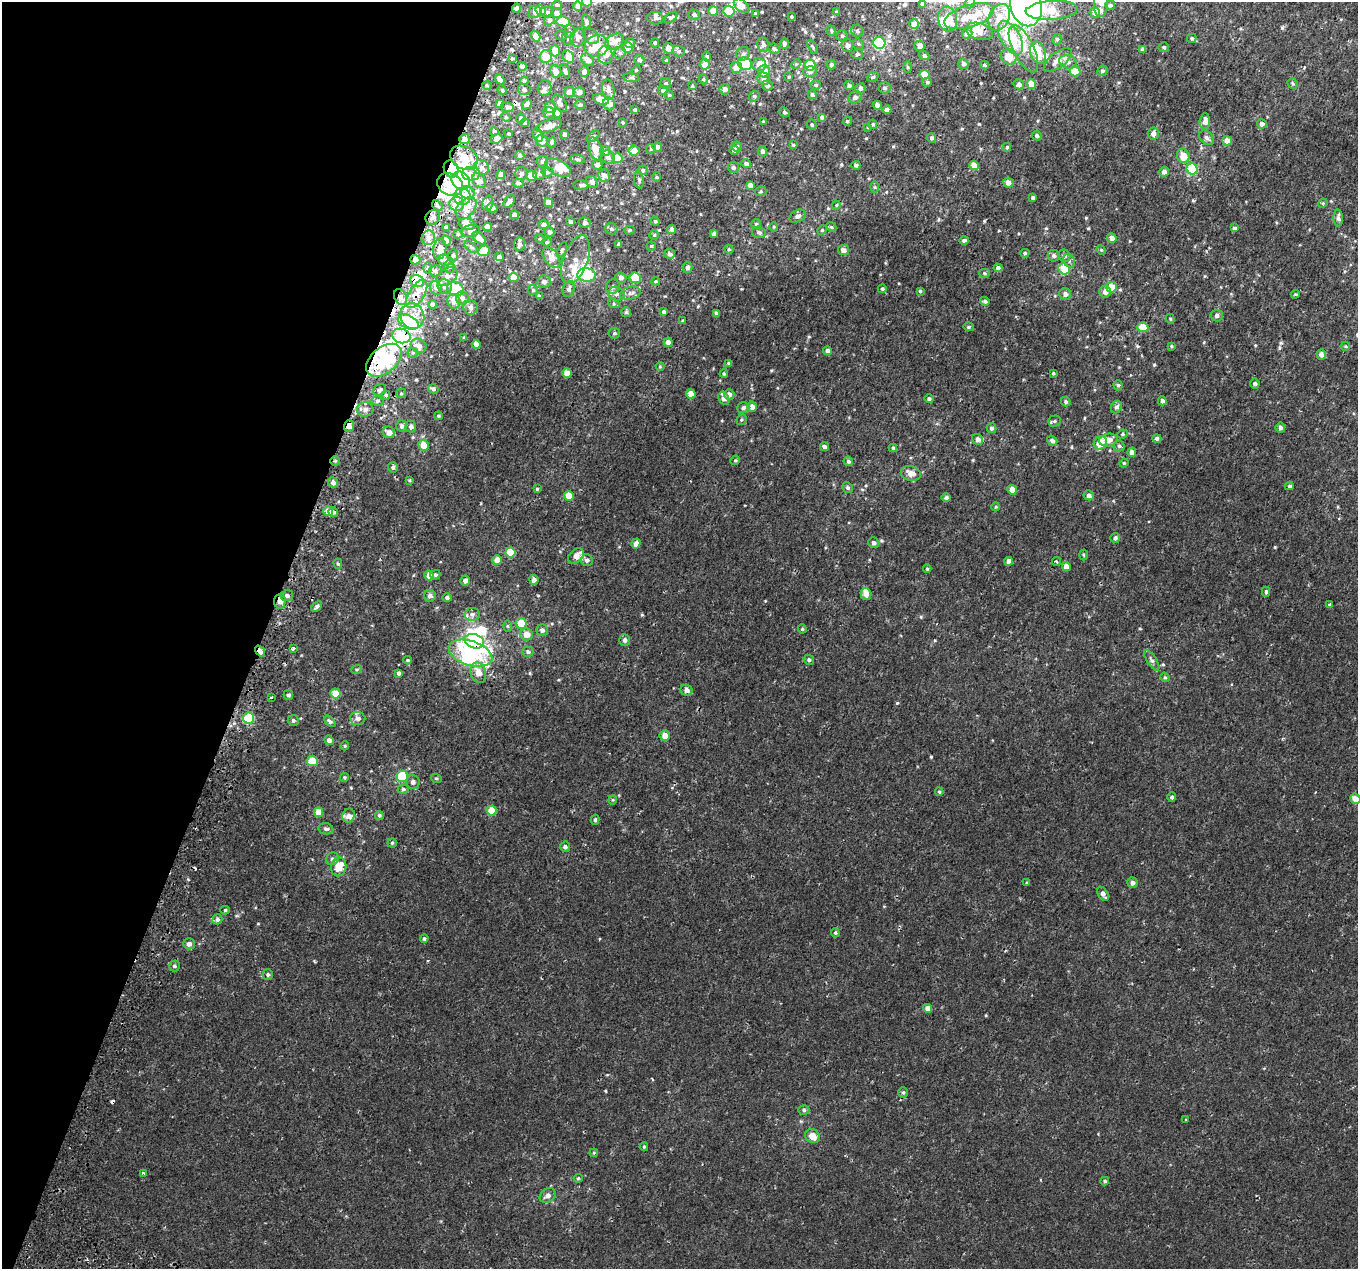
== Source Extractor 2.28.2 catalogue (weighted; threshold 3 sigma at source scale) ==
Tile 9 of 4 x 4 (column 1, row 3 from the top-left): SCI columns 58-1413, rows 1572-2838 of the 5544 x 5737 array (HDU 1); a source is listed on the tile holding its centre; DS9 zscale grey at full resolution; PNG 1360 x 1271 px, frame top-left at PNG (2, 2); each listed source drawn as its Kron ellipse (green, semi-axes under 4 px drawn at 4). Shown black and unused: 19% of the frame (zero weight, under 2 of 3 exposures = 5% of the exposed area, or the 3 px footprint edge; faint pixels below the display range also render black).
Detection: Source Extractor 2.28.2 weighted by HDU 2 'WHT'; one run over the whole footprint, this tile lists its part. Background 5.62e-04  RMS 0.0017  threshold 0.00757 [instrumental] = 3 sigma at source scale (4.5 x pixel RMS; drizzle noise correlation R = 1.50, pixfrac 1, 0.0396/0.0396 arcsec/px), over >= 5 px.
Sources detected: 612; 27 inside a brighter object's white glare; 7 cosmic-ray / hot-pixel residue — neither listed nor drawn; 44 inside a brighter listed object's ellipse — not listed separately; of the other 534, all 500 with FLUX_AUTO >= 0.152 (the completeness limit of this list) listed and drawn (34 fainter detections not listed), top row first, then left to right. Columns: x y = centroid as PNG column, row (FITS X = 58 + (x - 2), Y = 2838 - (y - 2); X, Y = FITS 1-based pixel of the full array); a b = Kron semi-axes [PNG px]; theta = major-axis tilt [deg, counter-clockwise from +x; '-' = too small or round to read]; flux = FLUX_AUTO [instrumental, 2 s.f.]
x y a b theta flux
587 2 5 4 - 1.5
970 3 6 5 - 0.27
1101 3 14 7 85 1.3
923 4 4 4 - 0.56
557 5 5 4 - 0.41
1026 5 21 15 -76 31
1110 5 5 4 - 0.27
578 6 5 4 - 0.9
741 6 9 5 -42 1.5
516 8 4 3 - 0.32
541 10 5 5 - 3
1052 10 26 9 4 2.7
713 11 5 4 - 1.8
729 11 6 5 - 2.5
535 12 7 6 - 0.66
547 12 7 5 -12 0.37
837 12 3 3 - 0.23
556 13 5 5 - 0.51
1095 13 5 4 - 1.1
756 14 3 3 - 0.2
694 15 6 5 - 0.39
969 16 26 11 17 2.9
671 17 7 4 32 0.26
792 17 3 3 - 0.19
999 17 14 10 63 2
655 18 8 6 -13 0.41
948 19 12 9 -79 3
549 20 6 5 - 0.32
563 21 6 5 - 2.8
586 22 7 4 -79 0.3
914 24 5 5 - 1.4
831 31 5 4 - 0.23
857 31 6 6 - 0.33
979 31 14 8 -15 1.5
570 32 6 5 - 0.29
967 33 5 5 - 0.68
561 35 6 5 - 0.25
535 36 5 4 - 1.1
591 36 9 7 -42 0.44
842 36 6 5 - 0.31
578 37 9 7 70 0.52
1011 38 18 9 -60 7.6
1192 38 5 4 - 0.25
568 39 6 5 - 0.39
1057 39 5 4 - 0.31
615 42 10 7 33 1.7
630 43 5 4 - 0.29
655 43 4 4 - 0.21
784 43 5 3 - 0.42
879 43 6 6 - 12
858 44 6 5 - 0.23
763 45 7 6 - 0.5
847 45 6 6 - 0.54
597 46 12 10 24 2.4
920 46 5 5 - 0.83
813 47 8 3 -61 0.2
1164 47 5 5 - 0.27
628 48 5 5 - 1.2
669 48 5 5 - 0.99
774 49 6 5 - 0.32
1023 49 26 10 -64 2.9
1142 50 4 4 - 0.34
555 51 5 5 - 1.5
679 51 6 5 - 0.3
620 53 6 5 - 0.29
1038 53 11 7 -73 1.9
743 54 7 6 - 0.43
857 54 6 5 - 0.3
605 55 9 7 89 1.3
546 56 6 6 - 2.2
924 56 5 4 - 0.36
568 57 6 5 - 2
707 57 5 4 - 0.3
1009 57 8 7 - 1.9
512 59 4 3 - 0.18
587 60 7 5 -40 0.9
639 60 5 5 - 0.42
666 60 4 3 - 0.17
1058 60 16 7 38 1.3
1068 62 9 6 -14 0.61
705 64 5 5 - 1.3
745 64 7 6 - 7.7
759 64 7 6 - 1
796 64 5 4 - 0.19
963 64 5 5 - 0.52
810 65 5 5 - 5.4
831 65 5 5 - 0.36
984 65 4 3 - 0.26
522 66 4 4 - 0.67
908 67 5 4 - 0.18
736 68 5 5 - 1.2
636 70 4 4 - 0.16
556 71 6 5 - 0.83
565 71 7 4 -65 0.31
764 71 6 6 - 0.97
810 71 6 5 - 0.54
1075 71 5 5 - 2.7
1102 71 5 5 - 0.33
584 72 5 4 - 0.71
925 75 5 5 - 2.5
789 77 3 3 - 0.17
873 77 6 4 20 0.24
631 78 8 4 -7 0.28
500 79 5 4 - 0.64
703 79 5 3 - 0.15
764 79 6 6 - 0.4
524 81 4 3 - 0.19
927 82 4 4 - 0.27
666 83 5 5 - 0.25
1293 83 5 5 - 0.25
1019 84 5 5 - 0.54
1031 84 5 5 - 2.2
487 85 5 3 - 0.17
816 85 5 4 - 0.26
849 85 5 4 - 0.31
692 86 4 3 - 0.17
767 86 5 5 - 0.44
545 88 8 6 71 0.44
860 88 5 5 - 0.35
884 88 6 6 - 0.42
725 89 5 5 - 0.54
502 90 5 4 - 0.2
524 90 6 5 - 0.33
608 90 10 6 -82 0.74
663 90 5 5 - 0.42
569 92 5 5 - 0.79
579 92 6 5 - 0.54
669 95 4 4 - 0.21
812 95 4 3 - 0.29
754 96 6 5 - 0.28
855 97 7 5 36 0.48
601 99 8 5 -21 1.6
499 103 4 3 - 0.49
560 103 10 5 -55 0.45
527 104 6 4 46 0.47
609 104 6 5 - 1.3
580 105 5 4 - 0.37
877 105 4 4 - 0.89
507 107 6 5 - 0.39
551 107 5 5 - 0.89
635 110 4 3 - 0.19
887 110 4 4 - 0.61
784 112 5 4 - 0.26
549 113 6 5 - 0.52
558 113 4 4 - 0.94
506 117 5 4 - 0.19
822 117 4 4 - 0.38
521 118 5 4 - 0.33
847 121 5 4 - 0.2
1205 121 8 5 85 1.1
623 122 3 3 - 0.19
763 122 3 3 - 0.21
525 123 4 4 - 0.25
873 124 5 4 - 0.24
1262 124 5 4 - 0.61
812 125 5 5 - 0.25
549 126 13 6 18 0.95
868 127 4 4 - 0.2
494 131 4 4 - 0.33
509 134 3 3 - 0.21
1153 134 6 5 - 0.8
538 135 7 4 -66 0.34
565 135 3 3 - 0.37
1037 135 5 4 - 0.38
593 136 7 5 36 0.32
931 138 5 4 - 0.37
1207 138 8 6 -44 0.49
464 139 5 5 - 0.83
497 139 6 4 23 0.77
542 141 6 5 - 1.2
1227 141 5 4 - 1.3
552 142 5 4 - 0.27
793 145 4 3 - 0.23
657 147 5 4 - 0.55
737 147 5 5 - 0.3
1007 147 4 4 - 0.21
595 149 12 6 -72 1.7
651 149 5 4 - 0.22
734 150 4 4 - 0.45
605 151 5 5 - 0.29
634 151 5 5 - 1.3
762 151 5 4 - 0.45
520 155 4 4 - 0.33
1183 156 7 6 - 2
608 157 7 6 - 0.56
464 158 14 11 -31 2.5
617 158 5 5 - 2.9
578 159 7 3 -8 0.26
543 161 6 5 - 0.41
746 164 5 4 - 0.57
597 165 5 5 - 0.62
856 165 4 4 - 0.35
974 165 5 4 - 1.9
733 167 5 5 - 0.36
481 168 8 7 - 0.73
558 168 13 7 -27 2.3
451 169 9 7 -65 1
1192 169 5 5 - 6.9
643 170 5 4 - 0.25
547 172 5 4 - 0.27
1164 172 5 4 - 0.8
471 174 9 7 0 1
521 174 6 6 - 0.38
539 174 6 6 - 0.36
501 175 4 4 - 1
604 175 6 5 - 0.77
531 176 5 5 - 1.4
657 177 4 4 - 0.17
461 180 10 8 -40 16
639 180 9 5 -81 0.31
479 181 8 6 -52 1
592 182 6 5 - 0.55
518 183 5 4 - 0.29
1008 183 5 5 - 0.94
450 184 13 11 -27 4.3
581 185 7 5 -6 0.39
750 185 4 4 - 0.76
875 187 6 4 -89 0.19
761 191 6 5 - 0.24
468 193 7 6 - 1.4
462 197 8 8 - 1.3
1033 198 4 3 - 0.32
509 201 7 4 50 0.81
488 203 7 5 71 0.59
549 203 5 4 - 1.3
1323 203 5 4 - 0.21
457 204 7 7 - 2.2
437 205 6 4 -46 0.31
836 205 4 4 - 0.16
466 208 12 8 50 1.2
492 208 5 4 - 0.89
514 215 4 4 - 0.79
798 216 8 5 30 0.51
433 217 8 6 43 0.8
1338 218 8 5 -87 0.58
655 221 4 4 - 0.25
570 222 4 3 - 0.36
585 222 6 5 - 0.44
467 224 8 6 -11 0.77
756 224 5 5 - 0.22
544 225 5 4 - 0.59
446 227 4 4 - 0.23
487 227 4 4 - 0.8
774 227 5 3 - 0.15
831 227 5 4 - 0.22
1234 228 4 3 - 0.25
611 229 6 6 - 0.33
672 229 4 4 - 0.54
630 230 5 4 - 0.24
822 230 5 4 - 0.17
471 231 9 6 10 0.67
550 232 5 5 - 0.45
759 232 7 5 -17 0.42
458 234 4 4 - 0.24
714 234 4 4 - 0.46
654 235 4 4 - 0.16
428 238 7 6 - 0.96
479 238 8 4 -42 1.1
1112 238 5 4 - 0.81
540 239 5 3 - 0.15
964 240 4 4 - 0.37
446 241 5 4 - 1.4
547 242 5 4 - 0.2
519 244 7 5 81 0.46
619 244 4 3 - 0.36
651 246 4 4 - 0.2
471 247 8 4 -37 0.31
440 249 10 6 82 1.2
729 249 4 4 - 0.19
562 250 8 4 65 0.24
843 250 5 5 - 0.81
1101 250 5 4 - 0.16
484 251 6 5 - 2.7
1025 253 4 4 - 0.22
670 254 5 5 - 0.5
453 255 6 5 - 0.31
1054 256 6 6 - 0.44
1064 256 6 6 - 0.5
499 257 4 4 - 0.4
551 257 11 7 -52 1.4
415 260 5 4 - 0.66
445 260 7 5 -16 0.55
575 260 25 12 70 2
1069 261 7 5 -68 0.4
449 267 6 5 - 0.29
687 267 5 5 - 0.48
428 268 6 4 -90 0.27
998 268 4 4 - 0.43
1064 269 6 5 - 2.9
435 271 6 5 - 0.42
984 273 5 4 - 0.23
586 275 9 6 -5 6.3
447 276 12 8 39 0.98
514 278 5 4 - 2
621 278 5 5 - 0.57
635 278 6 5 - 4.4
417 281 7 6 - 2.4
656 281 4 3 - 0.22
544 282 7 6 - 0.63
445 287 8 6 -48 0.59
613 287 8 6 60 0.55
1111 287 5 5 - 2.3
436 288 7 5 -61 0.52
455 289 9 7 -24 6.2
569 289 8 6 71 0.52
882 289 4 4 - 0.28
533 290 5 5 - 0.2
920 291 4 4 - 0.21
1105 292 6 6 - 0.93
630 293 10 6 13 0.66
417 294 16 7 58 1.8
616 294 8 7 - 0.78
1065 294 6 5 - 0.62
1295 294 4 3 - 0.23
539 296 4 3 - 0.23
401 297 8 6 -63 0.69
462 298 7 6 - 0.75
454 301 7 6 - 0.95
985 301 5 4 - 0.33
432 304 4 4 - 0.45
614 304 6 4 -18 0.2
470 307 7 7 - 0.74
626 312 5 5 - 0.25
664 312 4 3 - 0.41
716 313 4 4 - 0.4
1217 315 6 6 - 0.43
412 316 13 12 - 2.3
1170 319 5 4 - 0.2
683 321 4 3 - 0.26
408 322 11 6 -25 5.4
969 327 5 4 - 0.25
1143 327 5 5 - 2.4
614 333 6 5 - 0.33
401 336 9 7 -17 4.3
464 338 3 3 - 0.18
668 342 5 4 - 0.84
476 344 4 4 - 1.1
419 346 8 6 -31 0.94
1171 346 4 3 - 0.22
1345 346 4 4 - 0.17
828 351 4 4 - 0.66
413 353 5 5 - 0.23
1321 355 5 4 - 0.8
384 360 20 13 39 8.4
729 363 4 4 - 0.36
660 366 4 4 - 0.15
567 373 5 4 - 1.5
1053 373 4 3 - 0.21
724 374 4 3 - 0.18
1255 384 5 5 - 0.29
1118 385 5 4 - 0.26
433 389 5 4 - 0.37
380 390 7 5 36 0.44
401 393 5 4 - 0.2
691 394 5 4 - 1.8
386 395 4 4 - 0.4
729 395 5 5 - 0.63
724 398 7 5 -63 1.1
929 399 4 4 - 0.33
377 401 6 5 - 0.4
1162 401 4 4 - 0.51
1066 402 5 4 - 0.29
752 407 5 5 - 0.83
1116 407 6 5 - 0.51
743 408 6 5 - 0.41
365 410 8 7 - 0.72
438 416 4 3 - 0.21
742 420 6 5 - 0.25
1054 421 6 5 - 0.33
349 426 6 5 - 1.2
402 426 6 5 - 0.49
411 426 6 5 - 0.54
991 428 5 5 - 0.39
1280 428 5 4 - 0.45
389 432 6 5 - 1.1
1122 434 5 4 - 0.22
1157 438 4 4 - 0.42
978 439 6 5 - 0.69
1108 440 9 6 9 1.2
1052 441 5 4 - 0.52
1100 443 7 6 - 2.8
423 445 5 5 - 1.9
1119 446 5 5 - 0.32
824 447 4 4 - 0.5
893 448 4 4 - 0.19
1132 452 4 4 - 0.86
735 460 5 4 - 0.2
335 461 4 4 - 0.21
848 461 5 4 - 0.32
1124 463 5 4 - 0.15
393 468 5 5 - 0.34
911 473 10 7 -14 1.3
409 480 4 4 - 0.16
333 482 5 4 - 0.62
1289 486 4 3 - 0.2
848 488 5 5 - 0.34
537 489 4 4 - 0.21
1012 490 5 4 - 1.7
1089 495 5 5 - 0.59
569 496 5 5 - 2.4
946 497 4 4 - 0.4
996 507 4 4 - 0.16
328 511 5 5 - 1.5
333 512 5 4 - 0.43
1115 538 5 5 - 0.38
873 543 5 5 - 0.49
636 544 5 4 - 0.81
510 552 5 5 - 4
1083 555 5 3 - 0.17
576 556 9 6 40 1.1
497 560 4 4 - 1.5
587 560 6 6 - 0.46
1009 561 4 4 - 0.9
1056 562 5 2 - 0.21
338 564 5 4 - 0.22
1066 566 4 4 - 1.1
927 569 4 4 - 0.18
429 575 5 5 - 1.2
435 575 5 4 - 0.28
534 580 5 4 - 0.76
465 581 5 4 - 0.69
1266 592 5 4 - 0.3
866 594 6 5 - 0.94
287 596 6 5 - 0.53
430 596 6 5 - 0.67
447 598 5 4 - 0.36
280 601 7 5 88 1.2
1329 604 3 3 - 0.27
317 606 6 3 44 0.41
472 614 7 6 - 0.64
521 623 5 5 - 2.9
508 626 6 4 -89 0.21
802 629 4 4 - 0.18
542 630 6 5 - 0.58
526 634 6 6 - 1.5
625 640 6 5 - 0.44
474 641 10 7 -19 18
293 648 3 3 - 0.44
260 651 6 4 -53 1.5
528 652 5 5 - 0.39
471 653 22 12 -18 19
407 660 4 3 - 0.17
809 660 5 4 - 0.34
1152 660 12 4 -57 0.43
357 669 5 3 - 0.21
399 673 4 4 - 0.4
478 673 10 7 -73 1.5
1165 677 5 4 - 0.23
686 690 6 5 - 0.78
335 693 5 5 - 2
288 695 5 4 - 0.34
271 698 3 3 - 0.65
249 718 5 5 - 6.7
358 718 7 6 - 0.77
293 720 5 5 - 0.31
330 721 7 4 -44 0.34
665 735 5 5 - 1.3
329 740 5 4 - 0.57
345 746 4 4 - 0.19
312 761 5 5 - 1.9
402 776 6 5 - 6.1
344 777 4 4 - 0.19
436 778 5 3 - 0.18
413 782 7 6 - 0.53
403 789 5 4 - 0.24
939 792 4 3 - 0.19
1172 797 4 4 - 0.31
1355 799 5 4 - 1.4
613 800 4 4 - 0.16
492 810 5 5 - 2.8
318 812 5 4 - 1.6
379 815 4 4 - 0.28
349 816 7 6 - 0.53
595 820 5 4 - 0.25
326 829 7 5 -9 0.38
392 843 5 4 - 0.23
565 847 5 5 - 0.44
332 859 6 6 - 0.43
339 867 9 7 77 3.3
1027 883 3 3 - 0.19
1132 883 5 5 - 0.58
1103 894 8 4 -57 0.63
225 910 4 4 - 0.24
217 919 5 4 - 0.42
835 933 4 3 - 0.19
424 939 4 4 - 0.29
189 944 5 5 - 0.71
174 966 5 5 - 0.35
268 975 5 5 - 0.29
928 1008 4 4 - 0.93
903 1092 5 5 - 0.23
804 1110 5 5 - 0.3
1186 1120 3 2 - 0.21
812 1136 8 6 -37 1.5
644 1147 4 3 - 0.2
594 1153 4 3 - 0.16
143 1173 3 3 - 0.17
578 1178 4 4 - 0.19
1105 1181 4 3 - 0.23
548 1195 9 6 37 0.81
Overlapping masked pixels (flux is a lower limit): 16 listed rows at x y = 464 158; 451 169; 450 184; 433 217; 415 260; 417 281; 417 294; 401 297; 401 336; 384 360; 349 426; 335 461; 280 601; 474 641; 260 651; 471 653
Isophote crosses this tile's border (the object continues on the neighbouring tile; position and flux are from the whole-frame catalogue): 6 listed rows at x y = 587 2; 1101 3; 1026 5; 741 6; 999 17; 1355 799
Unlisted compact peaks at least as high as the median listed source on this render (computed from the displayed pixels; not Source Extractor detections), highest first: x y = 1282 28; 1281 343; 530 673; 809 337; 979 124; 935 640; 677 131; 258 923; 771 370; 1046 228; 188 879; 1204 342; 1137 346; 1130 241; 314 961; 986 1015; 1024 97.